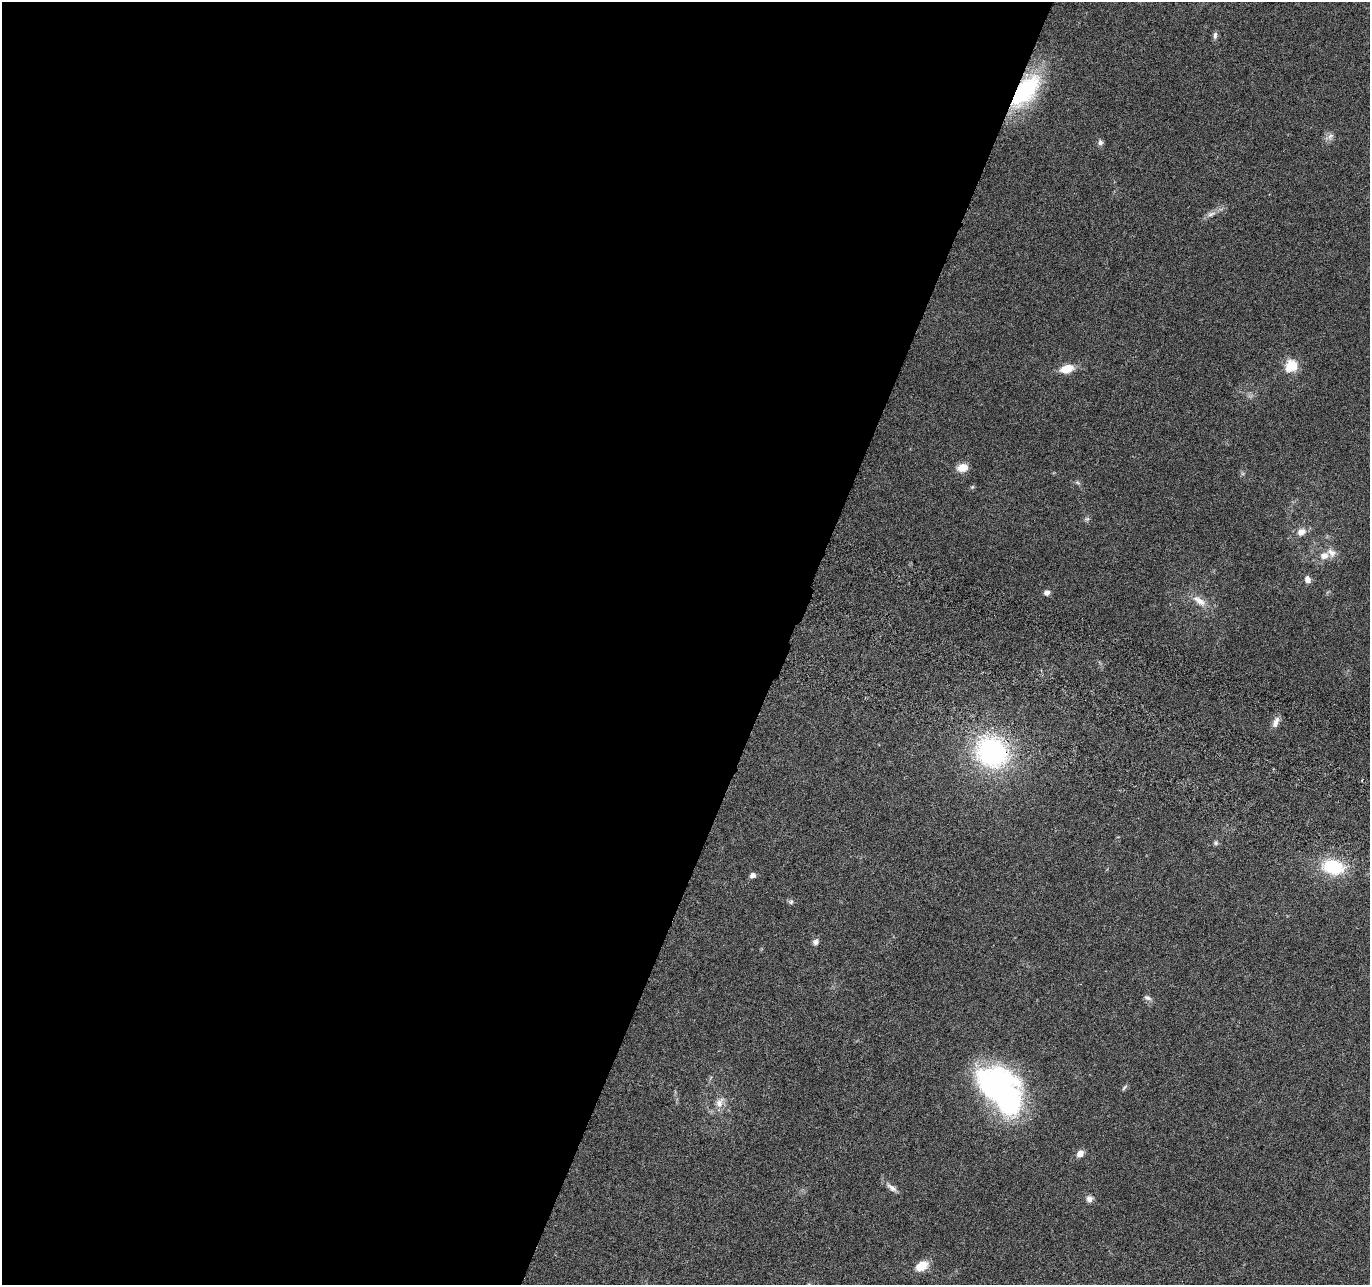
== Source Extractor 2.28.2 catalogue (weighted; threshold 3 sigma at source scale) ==
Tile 5 of 4 x 4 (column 1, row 2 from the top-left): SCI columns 23-1390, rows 2833-4115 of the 5525 x 5730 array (HDU 1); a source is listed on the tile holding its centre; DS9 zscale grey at full resolution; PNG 1372 x 1287 px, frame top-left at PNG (2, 2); no overlay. Shown black and unused: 57% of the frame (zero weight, under 3 of 6 exposures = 3% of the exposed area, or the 3 px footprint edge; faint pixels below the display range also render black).
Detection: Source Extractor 2.28.2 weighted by HDU 2 'WHT'; one run over the whole footprint, this tile lists its part. Background 0.0499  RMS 0.0043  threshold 0.0178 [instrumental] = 3 sigma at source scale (4.09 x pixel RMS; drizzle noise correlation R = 1.36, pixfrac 0.8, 0.0396/0.0396 arcsec/px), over >= 5 px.
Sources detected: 34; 2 inside a brighter object's white glare — not listed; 1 inside a brighter listed object's ellipse — not listed separately; the other 31 listed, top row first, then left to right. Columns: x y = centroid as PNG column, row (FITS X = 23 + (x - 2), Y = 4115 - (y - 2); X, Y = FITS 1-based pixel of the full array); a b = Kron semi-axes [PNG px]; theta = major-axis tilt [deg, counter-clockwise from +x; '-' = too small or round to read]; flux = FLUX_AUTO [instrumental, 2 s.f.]
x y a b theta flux
1215 35 11 5 85 1.3
1025 91 41 19 52 41
1330 136 11 7 57 1.8
1100 142 8 6 -81 1.3
1211 214 13 5 21 1.9
1291 366 6 5 - 41
1067 369 14 8 16 6.9
962 468 13 9 10 4.2
1077 482 8 4 -31 0.73
972 487 6 4 44 0.55
1087 519 7 4 0 0.71
1301 532 10 9 - 3.3
1324 556 12 10 17 3.8
1308 579 9 6 -69 2.3
1047 592 7 6 - 1.7
1199 601 23 9 -37 4.8
1276 722 14 7 68 2.6
992 752 34 28 -32 69
1216 843 7 6 - 0.87
1333 867 27 16 -11 20
753 875 6 5 - 1.7
791 902 7 6 - 0.84
815 942 8 7 - 1.5
1147 998 11 6 -18 1.3
999 1088 35 18 12 66
1124 1088 10 4 50 0.73
720 1103 16 9 68 3.7
1080 1153 7 6 - 3.4
892 1188 16 7 -37 2.3
1089 1199 9 8 - 1.8
922 1266 15 9 28 6.3
Overlapping masked pixels (flux is a lower limit): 2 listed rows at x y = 1025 91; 992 752